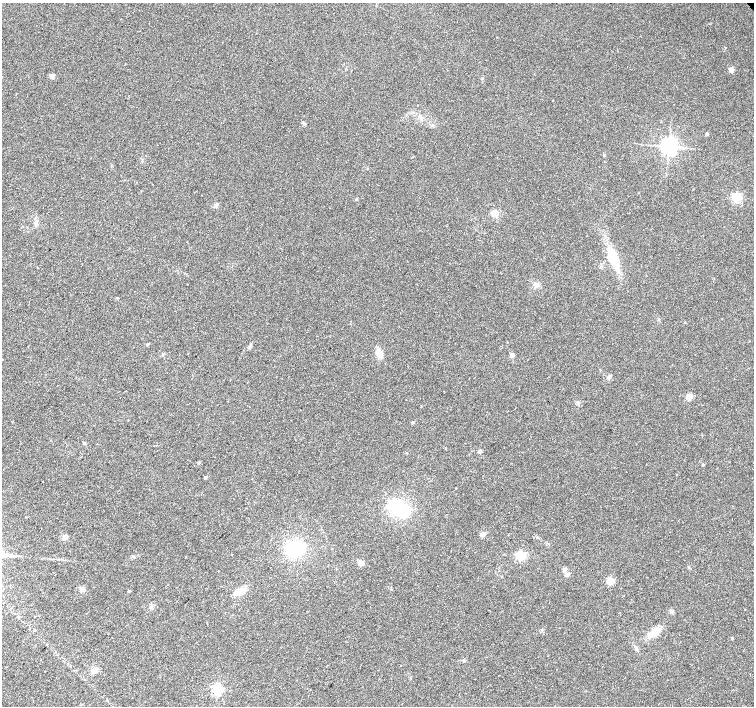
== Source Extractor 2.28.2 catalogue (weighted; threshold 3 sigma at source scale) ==
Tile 7 of 4 x 4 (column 3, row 2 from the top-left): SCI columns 3011-4514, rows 3028-4434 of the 6018 x 5989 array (HDU 1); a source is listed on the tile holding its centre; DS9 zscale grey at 2 x 2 block average (1 PNG px = mean of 2 x 2 image px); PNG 756 x 708 px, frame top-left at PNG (2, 3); no overlay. Shown black and unused: <1% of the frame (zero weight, under 2 of 3 exposures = <1% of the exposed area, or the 3 px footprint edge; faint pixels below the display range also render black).
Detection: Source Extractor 2.28.2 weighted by HDU 2 'WHT'; one run over the whole footprint, this tile lists its part. Background 0.0386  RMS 0.0086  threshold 0.0389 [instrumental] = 3 sigma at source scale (4.5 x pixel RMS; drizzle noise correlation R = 1.50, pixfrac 1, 0.0396/0.0396 arcsec/px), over >= 5 px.
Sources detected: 52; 1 inside a brighter listed object's ellipse — not listed separately; the other 51 listed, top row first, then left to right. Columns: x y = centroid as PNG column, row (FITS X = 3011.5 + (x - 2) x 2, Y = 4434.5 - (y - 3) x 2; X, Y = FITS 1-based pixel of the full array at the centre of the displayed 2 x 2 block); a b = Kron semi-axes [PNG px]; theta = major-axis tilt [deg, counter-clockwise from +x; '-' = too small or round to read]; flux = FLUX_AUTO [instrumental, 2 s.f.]
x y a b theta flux
731 69 6 5 - 5
52 76 2 2 - 20
418 105 2 2 - 0.79
304 124 4 3 - 2.4
707 134 2 2 - 7.1
669 146 4 4 - 1100
604 155 3 3 - 1.6
736 197 3 3 - 210
216 205 5 4 - 6
495 213 8 7 - 11
36 222 6 4 74 6.1
187 241 2 2 - 0.94
613 258 17 7 -68 76
536 285 6 5 - 6.3
147 344 3 2 - 3.2
251 344 3 3 - 1.9
249 347 3 2 - 8.3
379 353 8 6 -77 17
512 355 2 2 - 20
610 376 3 3 - 10
689 396 3 3 - 47
413 422 3 2 - 4.5
84 443 4 3 - 2.1
480 451 2 2 - 12
199 463 3 2 - 3.7
703 465 3 2 - 2.6
205 477 2 2 - 6.9
399 508 16 12 -41 120
483 534 6 4 29 5.1
65 537 6 5 - 6.1
295 549 15 12 5 95
521 556 3 3 - 200
360 563 6 5 - 7.1
564 569 2 2 - 14
218 571 2 2 - 1.2
567 574 2 2 - 16
610 581 3 3 - 97
82 589 6 5 - 6.1
129 591 2 2 - 4
237 591 11 7 63 15
745 609 2 2 - 3.9
671 611 5 4 - 3.2
35 616 2 2 - 1.2
655 632 9 6 35 35
732 638 3 2 - 1.3
636 648 6 3 -55 3.9
464 661 2 2 - 5.3
401 665 2 2 - 0.83
94 670 7 6 - 9.2
44 671 2 2 - 5
217 689 3 3 - 320
Diffuse or blended objects may show on this block-average render without a row.